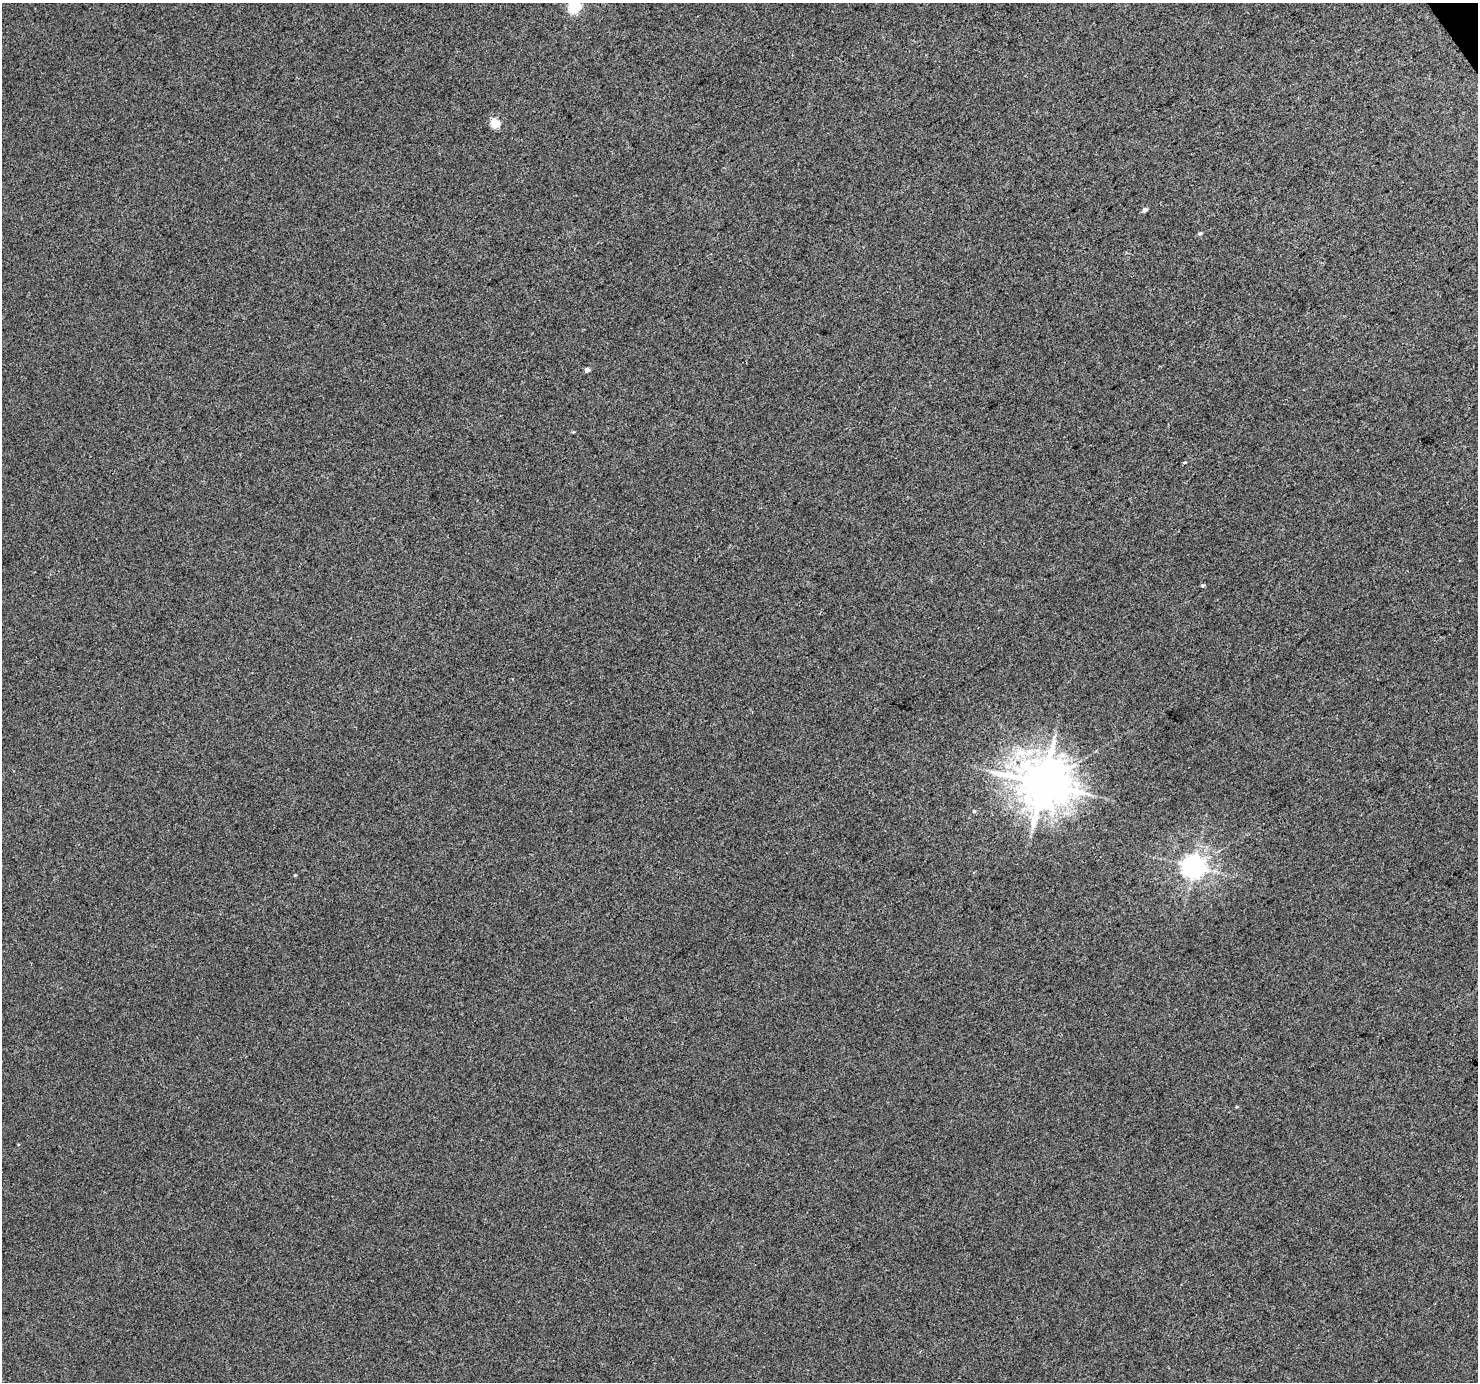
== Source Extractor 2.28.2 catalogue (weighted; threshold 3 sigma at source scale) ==
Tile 10 of 4 x 4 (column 2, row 3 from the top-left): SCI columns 1480-2955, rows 1564-2943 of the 5906 x 5822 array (HDU 1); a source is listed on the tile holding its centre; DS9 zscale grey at full resolution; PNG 1480 x 1384 px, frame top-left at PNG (2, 3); no overlay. Shown black and unused: <1% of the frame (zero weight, under 3 of 4 exposures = <1% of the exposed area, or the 3 px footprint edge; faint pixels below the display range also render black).
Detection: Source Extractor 2.28.2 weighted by HDU 2 'WHT'; one run over the whole footprint, this tile lists its part. Background 0.0157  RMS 0.0043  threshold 0.0192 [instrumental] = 3 sigma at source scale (4.5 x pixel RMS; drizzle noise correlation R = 1.50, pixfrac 1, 0.0396/0.0396 arcsec/px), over >= 5 px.
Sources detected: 12; all 12 listed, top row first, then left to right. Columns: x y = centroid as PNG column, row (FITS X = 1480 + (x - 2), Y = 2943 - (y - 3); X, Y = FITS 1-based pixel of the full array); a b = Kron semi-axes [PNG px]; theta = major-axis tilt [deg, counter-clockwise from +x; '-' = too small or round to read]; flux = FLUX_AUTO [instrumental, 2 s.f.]
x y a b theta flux
574 6 6 6 - 53
495 123 5 5 - 18
1145 210 5 4 - 1.5
1200 234 6 4 35 0.72
587 370 4 4 - 2.1
1185 462 4 3 - 0.49
1202 585 6 3 8 0.52
1043 784 15 14 - 1800
974 811 5 5 - 0.57
1193 866 7 7 - 390
295 875 4 4 - 0.35
1237 1107 4 3 - 0.42
Isophote crosses this tile's border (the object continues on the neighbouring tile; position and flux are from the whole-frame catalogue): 1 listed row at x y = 574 6